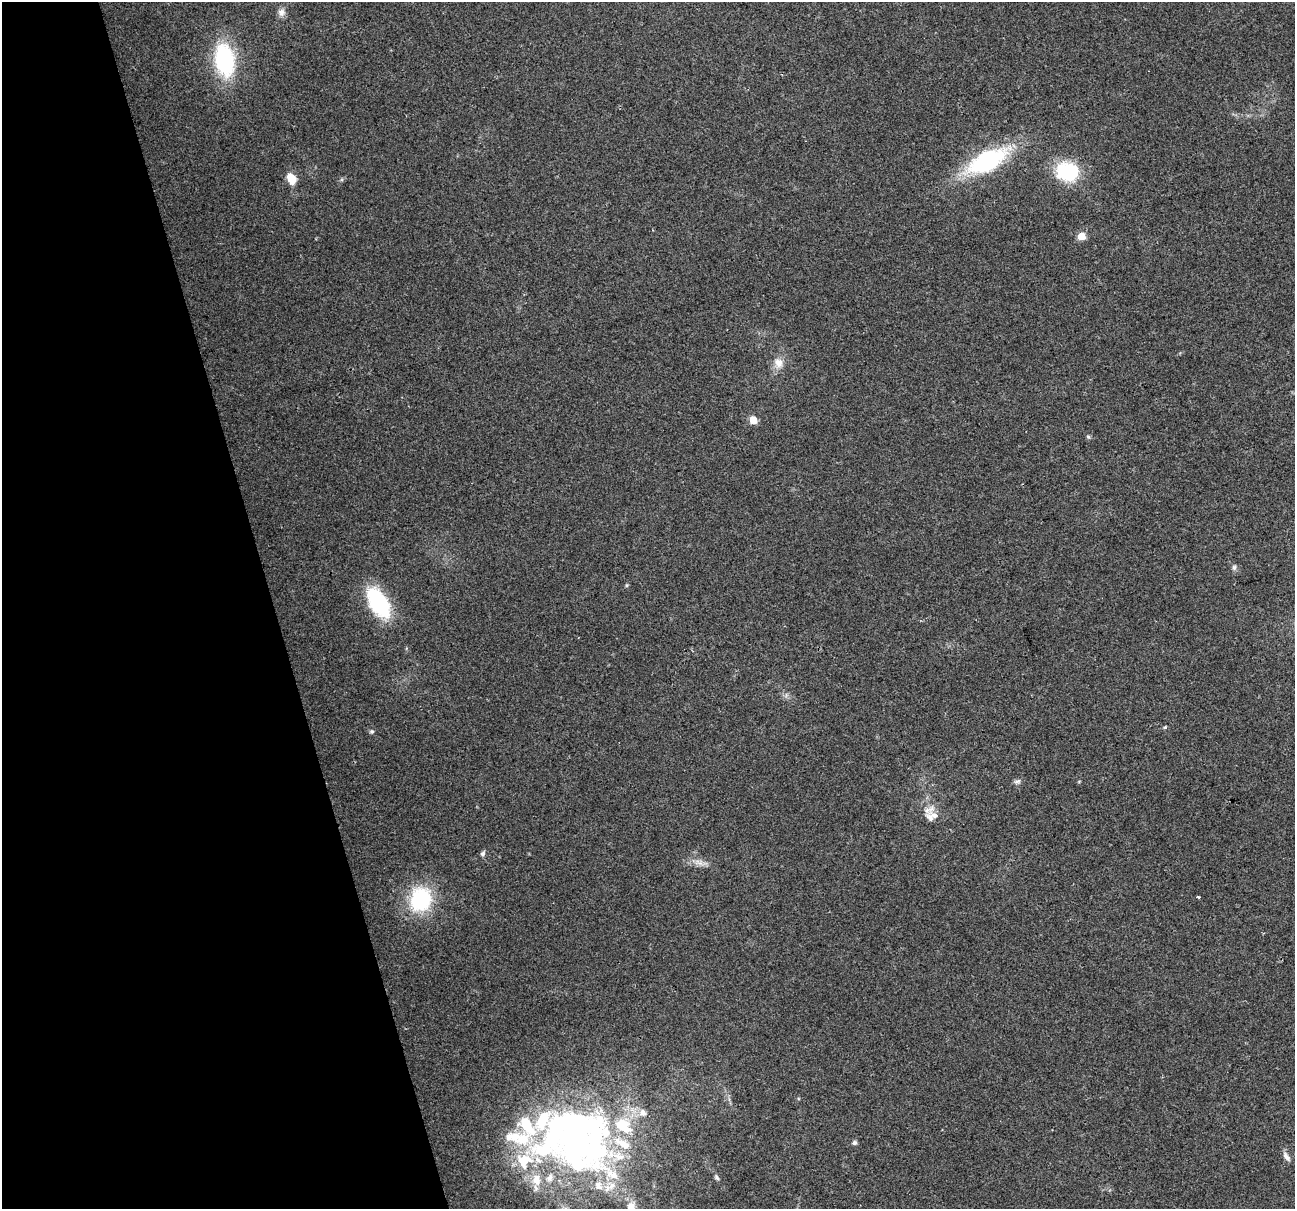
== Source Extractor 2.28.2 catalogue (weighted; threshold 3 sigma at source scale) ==
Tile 5 of 4 x 4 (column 1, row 2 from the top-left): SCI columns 1-1293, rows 2513-3719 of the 5173 x 4973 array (HDU 1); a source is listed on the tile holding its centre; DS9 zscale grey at full resolution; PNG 1297 x 1211 px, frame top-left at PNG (2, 2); no overlay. Shown black and unused: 21% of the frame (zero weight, under 2 of 3 exposures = <1% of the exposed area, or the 3 px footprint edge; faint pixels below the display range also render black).
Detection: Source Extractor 2.28.2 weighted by HDU 2 'WHT'; one run over the whole footprint, this tile lists its part. Background 0.0557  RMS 0.0074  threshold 0.0334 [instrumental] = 3 sigma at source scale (4.5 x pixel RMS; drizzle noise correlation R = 1.50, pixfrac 1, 0.0396/0.0396 arcsec/px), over >= 5 px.
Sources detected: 40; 2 inside a brighter object's white glare — not listed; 5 inside a brighter listed object's ellipse — not listed separately; the other 33 listed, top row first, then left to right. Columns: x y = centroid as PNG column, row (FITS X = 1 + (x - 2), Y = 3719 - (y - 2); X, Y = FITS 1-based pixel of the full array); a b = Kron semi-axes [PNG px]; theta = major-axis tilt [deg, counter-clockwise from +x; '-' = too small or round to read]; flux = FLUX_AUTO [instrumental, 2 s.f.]
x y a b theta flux
281 12 11 10 - 4.1
225 60 32 19 -82 78
987 161 33 15 28 110
1067 172 26 22 -8 44
291 179 9 7 -58 14
1081 236 5 5 - 18
778 363 14 12 -66 7.5
753 420 5 5 - 21
1088 437 6 5 - 1.2
1234 567 7 6 - 1.9
627 585 6 4 71 0.85
378 603 26 14 -59 80
1165 727 4 4 - 0.93
372 731 6 6 - 1.3
1017 781 11 5 18 2.1
934 815 19 9 -20 7.3
483 853 7 6 - 1.8
699 863 16 7 -18 5.4
1198 897 3 2 - 0.96
420 899 29 24 75 55
643 1113 11 9 -52 4.8
542 1120 31 16 62 35
623 1125 29 21 -38 34
518 1138 51 18 -16 35
576 1141 41 24 -53 350
854 1143 6 5 - 1.7
1286 1157 14 6 -54 3.2
524 1160 27 25 -2 34
717 1177 7 5 -58 1.6
550 1178 13 9 48 6.3
598 1185 16 12 -67 11
612 1186 15 12 38 11
631 1207 19 11 86 10
Isophote crosses this tile's border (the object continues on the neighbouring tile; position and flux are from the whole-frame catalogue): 1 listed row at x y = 631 1207